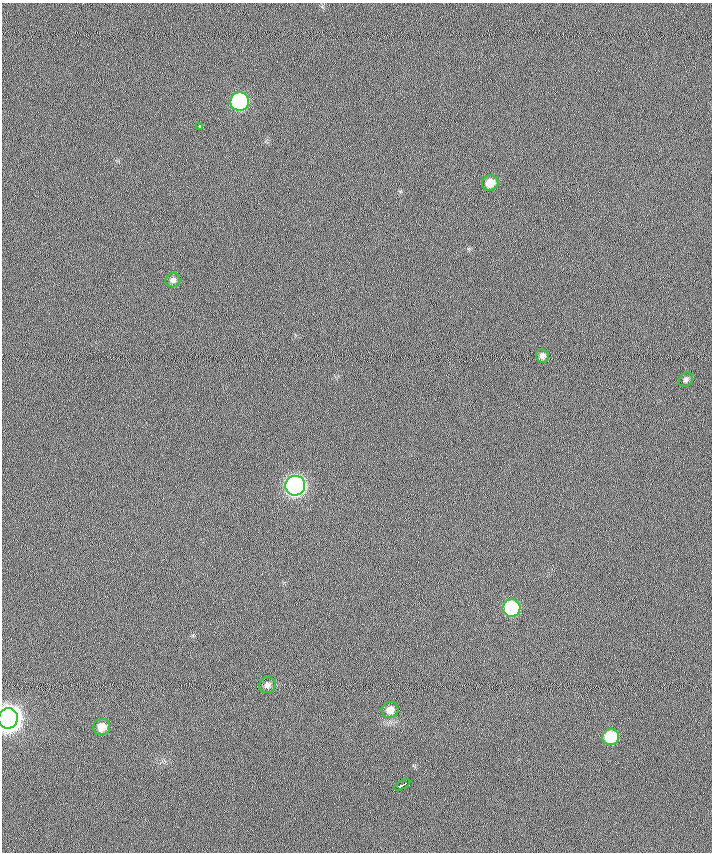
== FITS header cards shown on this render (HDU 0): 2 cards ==
NAXIS1  =                  710 /
NAXIS2  =                  850 /

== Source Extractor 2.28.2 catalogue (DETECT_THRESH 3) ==
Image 710 x 850 px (HDU 0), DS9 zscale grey, 1 PNG px = 1 image px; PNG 714 x 854 px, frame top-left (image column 1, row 850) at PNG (2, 3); each listed source drawn as its Kron ellipse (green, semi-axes under 4 px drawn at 4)
Background 0.272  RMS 6.8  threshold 20.4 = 3 sigma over >= 5 px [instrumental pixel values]
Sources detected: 14; all 14 listed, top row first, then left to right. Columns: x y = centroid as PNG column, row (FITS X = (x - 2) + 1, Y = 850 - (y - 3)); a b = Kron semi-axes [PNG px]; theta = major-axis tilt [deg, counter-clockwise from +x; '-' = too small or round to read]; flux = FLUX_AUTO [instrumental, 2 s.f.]
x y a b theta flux
240 102 9 9 - 82000
200 126 4 3 - 11000
490 183 8 8 - 5300
173 280 7 7 - 1600
542 356 7 6 - 1800
686 380 8 6 45 1200
295 486 10 10 - 260000
512 608 9 8 - 41000
267 685 8 8 - 2000
390 710 8 8 - 3500
8 718 10 9 - 790000
102 727 8 8 - 4700
611 737 8 8 - 18000
402 785 9 3 28 3400
At the frame edge (FLAGS 8, measured only in part): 1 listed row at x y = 8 718